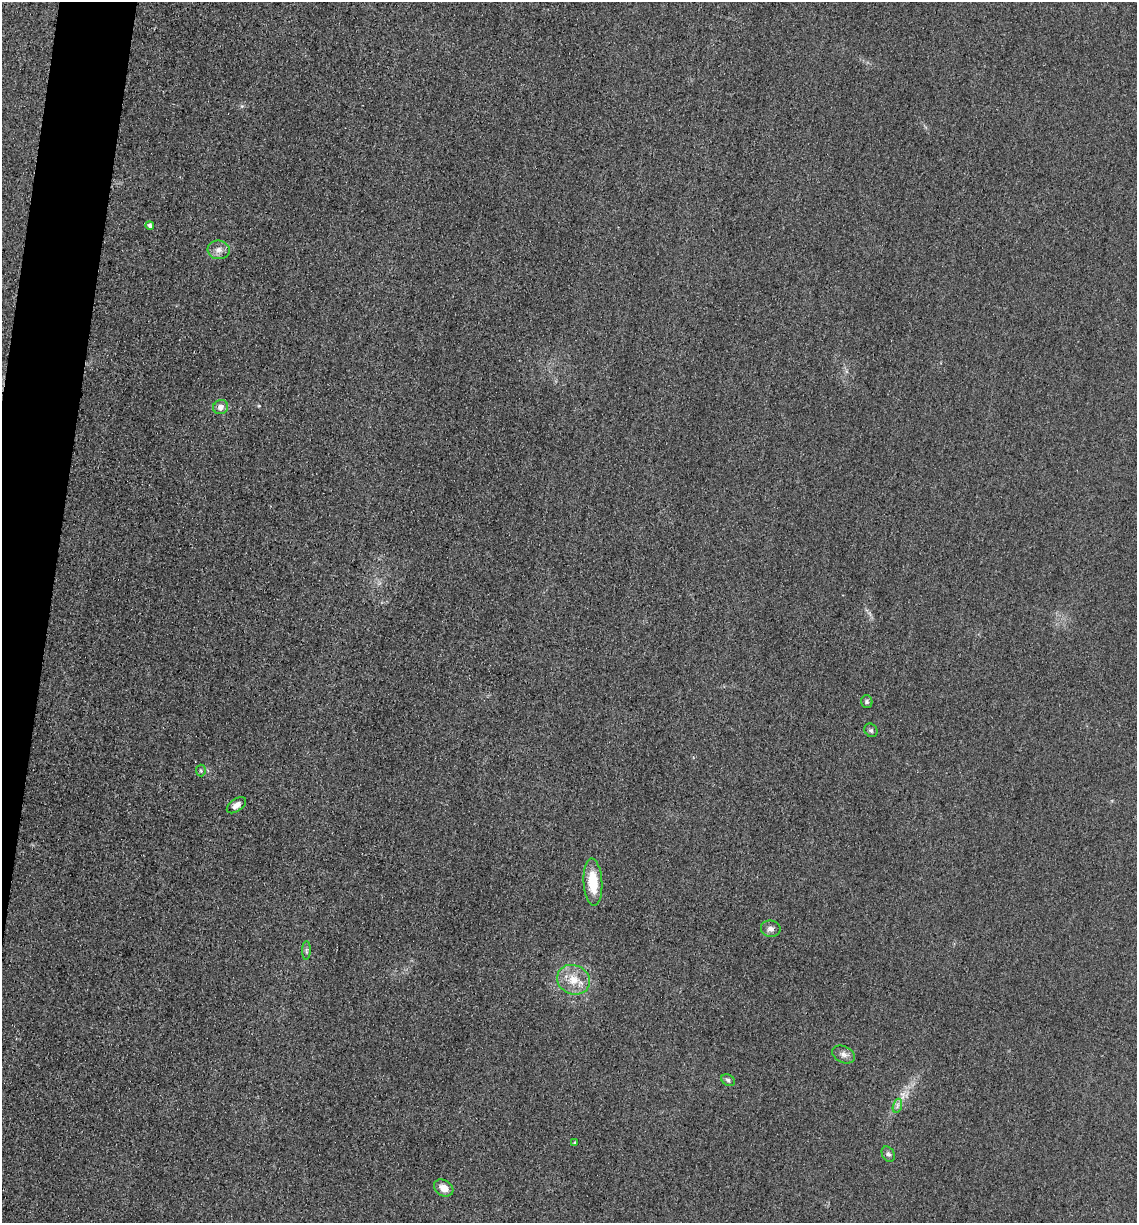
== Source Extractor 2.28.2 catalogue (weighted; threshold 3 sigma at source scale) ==
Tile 7 of 4 x 4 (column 3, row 2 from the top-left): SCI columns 2528-3662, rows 2461-3681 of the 4939 x 4919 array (HDU 1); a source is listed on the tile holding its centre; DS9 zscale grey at full resolution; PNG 1139 x 1225 px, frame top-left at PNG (2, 2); each listed source drawn as its Kron ellipse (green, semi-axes under 4 px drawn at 4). Shown black and unused: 4% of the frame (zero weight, under 3 of 4 exposures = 3% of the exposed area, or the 3 px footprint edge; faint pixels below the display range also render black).
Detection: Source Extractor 2.28.2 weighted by HDU 2 'WHT'; one run over the whole footprint, this tile lists its part. Background 0.0863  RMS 0.018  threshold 0.0816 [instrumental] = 3 sigma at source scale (4.5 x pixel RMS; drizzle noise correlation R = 1.50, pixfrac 1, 0.05/0.05 arcsec/px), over >= 5 px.
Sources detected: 17; all 17 listed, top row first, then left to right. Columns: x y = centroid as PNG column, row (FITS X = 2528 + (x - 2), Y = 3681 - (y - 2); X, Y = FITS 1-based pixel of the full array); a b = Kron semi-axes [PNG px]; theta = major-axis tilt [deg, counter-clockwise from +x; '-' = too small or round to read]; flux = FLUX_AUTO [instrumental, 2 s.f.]
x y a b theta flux
150 225 4 4 - 4.7
219 250 11 9 -7 11
221 407 7 7 - 11
867 702 6 5 - 3.4
871 730 7 6 - 4
201 771 6 5 - 2.8
236 805 11 6 36 9.8
593 882 23 9 -86 51
771 929 10 8 -8 8.7
306 950 9 4 88 3.6
573 980 17 14 -24 33
843 1054 12 8 -26 9.2
728 1080 7 5 -29 4.3
897 1106 7 4 72 4.7
575 1143 4 4 - 2
888 1154 8 6 -58 5.2
444 1188 10 7 -30 18